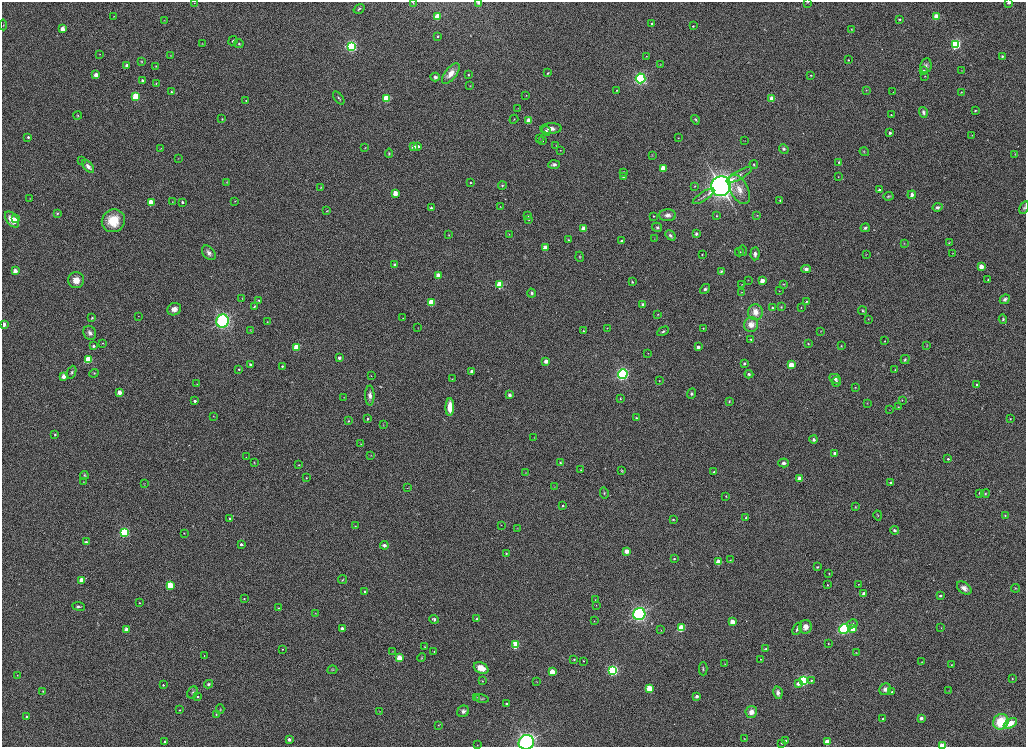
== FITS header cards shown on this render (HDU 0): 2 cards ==
NAXIS1  =                 2048
NAXIS2  =                 1489

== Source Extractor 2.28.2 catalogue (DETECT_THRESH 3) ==
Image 2048 x 1489 px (HDU 0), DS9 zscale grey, zoomed out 1/2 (1 PNG px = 2 x 2 image px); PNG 1028 x 749 px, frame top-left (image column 1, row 1489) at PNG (2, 2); each listed source drawn as its Kron ellipse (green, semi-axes under 4 px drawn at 4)
Background 1140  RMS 5.5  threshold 16.6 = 3 sigma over >= 5 px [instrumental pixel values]
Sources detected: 402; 3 cannot appear on this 1/2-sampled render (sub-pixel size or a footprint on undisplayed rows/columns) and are neither listed nor drawn; the other 399 listed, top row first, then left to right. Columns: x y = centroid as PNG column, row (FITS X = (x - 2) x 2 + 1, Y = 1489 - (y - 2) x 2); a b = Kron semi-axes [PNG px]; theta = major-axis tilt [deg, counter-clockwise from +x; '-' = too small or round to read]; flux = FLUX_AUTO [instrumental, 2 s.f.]
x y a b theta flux
479 2 3 2 - 7000
808 2 3 2 - 500
1009 2 2 2 - 5300
194 3 2 2 - 420
413 3 4 2 - 470
359 9 6 3 33 1400
114 16 3 2 - 380
437 16 3 3 - 42000
936 17 3 3 - 38000
899 19 3 3 - 1300
164 20 3 2 - 420
652 24 2 2 - 2600
3 25 5 3 - 1200
693 26 2 2 - 1200
62 29 3 3 - 20000
852 29 4 3 - 860
438 36 3 3 - 1300
233 41 5 3 - 1300
202 43 3 2 - 470
239 44 4 4 - 1600
956 44 3 3 - 220000
351 46 4 4 - 190000
100 54 2 2 - 410
170 55 4 2 - 720
646 56 2 2 - 420
1002 56 2 2 - 1900
848 60 2 2 - 710
141 62 4 3 - 990
127 65 2 2 - 4600
660 65 3 2 - 570
926 65 7 5 81 3200
156 66 3 3 - 910
923 71 3 3 - 5900
962 71 2 2 - 390
548 73 3 2 - 630
451 74 12 6 52 12000
96 75 3 3 - 18000
468 75 3 3 - 1100
811 75 3 3 - 790
925 76 3 2 - 450
435 77 5 4 - 3200
640 78 5 5 - 190000
142 80 2 2 - 2600
156 83 2 2 - 990
470 86 3 3 - 680
617 90 3 2 - 730
866 90 3 2 - 570
171 92 2 2 - 2200
893 92 2 1 - 350
961 92 4 2 - 540
526 95 2 1 - 490
136 96 3 3 - 60000
339 98 7 3 -51 1700
386 98 3 3 - 68000
772 99 3 3 - 32000
246 100 2 2 - 550
518 108 3 2 - 390
975 110 2 2 - 1500
923 112 5 3 - 3200
78 115 4 3 - 1000
891 115 2 2 - 1100
222 119 3 2 - 770
514 119 4 2 - 650
695 120 5 4 - 1700
529 121 3 3 - 37000
551 129 10 5 2 7200
546 131 5 4 - 2700
890 133 2 2 - 3900
972 135 2 2 - 400
28 137 2 2 - 2300
539 138 4 2 - 580
678 138 2 2 - 530
543 141 3 3 - 700
745 141 2 2 - 300
556 145 3 2 - 440
418 146 3 3 - 3100
413 147 3 2 - 14000
365 148 3 2 - 530
161 149 4 3 - 850
784 149 5 4 - 2100
560 150 3 2 - 620
864 152 5 2 - 820
389 153 5 3 - 1500
1015 154 4 2 - 440
652 155 4 3 - 890
178 158 3 2 - 450
81 160 3 3 - 2000
839 162 4 3 - 1500
554 164 6 3 4 3300
754 165 4 3 - 1300
88 166 8 4 -48 5600
663 168 3 3 - 33000
624 172 2 2 - 2300
739 175 14 3 28 3800
623 177 3 3 - 1300
838 177 2 2 - 330
226 182 2 2 - 490
470 183 2 2 - 1600
502 185 4 4 - 1300
694 186 3 2 - 660
721 186 10 9 - 640000
321 187 4 3 - 790
739 190 16 9 -62 12000
880 190 4 3 - 2400
395 193 3 3 - 19000
912 195 4 3 - 3700
704 196 12 3 33 3500
888 196 5 3 - 1400
30 198 3 2 - 430
780 200 3 2 - 800
235 201 3 2 - 540
151 202 3 3 - 47000
172 202 3 2 - 480
182 202 2 2 - 2300
500 207 2 2 - 500
938 207 5 3 - 2600
1024 207 6 3 60 1500
431 208 2 2 - 4000
327 211 4 3 - 870
57 213 3 3 - 1200
668 215 8 6 -1 7100
528 216 4 3 - 820
653 216 3 2 - 820
717 216 2 2 - 1000
757 216 3 2 - 420
16 219 3 3 - 6100
12 220 9 5 -53 17000
529 220 3 3 - 850
113 221 12 11 - 30000
657 227 5 4 - 2700
865 228 5 3 - 2800
583 229 3 3 - 21000
696 233 2 2 - 4800
509 234 2 2 - 580
449 235 3 2 - 680
670 235 6 4 -49 3200
654 239 3 2 - 400
569 240 3 3 - 740
621 241 4 3 - 1500
904 243 3 2 - 480
949 243 3 2 - 680
545 248 3 3 - 26000
743 250 5 3 - 1100
739 252 4 3 - 1600
209 253 8 5 -49 4700
952 253 3 2 - 350
702 254 2 2 - 750
755 254 6 4 86 3600
866 254 3 1 - 410
580 257 5 3 - 1200
395 265 2 2 - 5300
981 266 3 3 - 17000
806 269 5 4 - 4300
15 271 3 3 - 17000
721 271 3 3 - 1600
438 276 3 3 - 24000
76 280 8 8 - 12000
748 280 3 2 - 380
988 280 2 2 - 620
762 281 3 3 - 19000
632 282 3 3 - 1100
742 284 3 2 - 490
784 284 3 3 - 710
500 285 3 3 - 84000
705 289 5 4 - 2400
779 291 2 2 - 510
741 292 3 2 - 530
532 293 4 4 - 2100
242 298 3 2 - 400
1005 299 5 4 - 3500
259 300 4 3 - 1300
431 302 3 3 - 63000
806 302 4 3 - 1500
643 304 4 3 - 2300
254 307 4 3 - 1100
781 307 3 2 - 940
801 307 3 3 - 770
772 308 4 4 - 2000
174 309 7 6 - 7300
863 311 4 3 - 1400
755 312 8 7 - 11000
658 314 3 2 - 630
138 316 2 1 - 240
92 318 4 3 - 1200
403 318 2 1 - 270
868 319 3 2 - 410
1003 319 5 4 - 1700
223 321 6 6 - 240000
267 322 2 2 - 590
3 324 3 2 - 35000
751 325 7 7 - 9500
418 328 3 1 - 280
607 328 2 2 - 380
703 328 2 2 - 960
251 331 4 3 - 820
583 331 3 2 - 830
663 331 6 3 27 2300
821 331 3 2 - 430
90 333 7 6 - 4500
751 339 3 2 - 880
885 341 2 2 - 570
103 343 2 2 - 890
808 343 4 3 - 1200
927 345 3 2 - 640
93 346 2 2 - 3700
841 346 3 3 - 910
296 347 3 3 - 54000
698 347 2 2 - 6300
648 353 2 2 - 310
339 358 3 3 - 3500
88 359 3 3 - 87000
905 360 5 3 - 1300
546 361 3 2 - 13000
744 363 2 2 - 2300
250 364 2 2 - 2400
791 365 3 3 - 39000
282 366 2 2 - 1800
239 369 2 2 - 1400
895 370 4 3 - 770
472 371 2 2 - 6400
72 372 7 4 66 2400
94 373 5 3 - 1200
623 374 5 4 - 210000
749 374 4 4 - 2500
64 376 3 2 - 19000
371 376 2 1 - 390
452 379 3 2 - 340
835 379 6 4 -28 3800
659 381 3 3 - 610
836 382 5 4 - 2000
197 384 2 2 - 440
977 384 2 2 - 2400
855 387 3 2 - 580
119 392 3 2 - 19000
691 394 5 4 - 1800
370 395 10 4 -90 6300
509 395 2 2 - 7000
344 397 2 2 - 460
620 398 3 2 - 790
902 400 3 2 - 650
195 401 2 2 - 4400
729 401 3 3 - 990
867 403 4 2 - 590
450 407 9 4 89 19000
898 407 3 3 - 790
889 410 2 1 - 280
213 416 2 2 - 440
636 418 4 3 - 1300
368 419 2 2 - 1700
1010 419 2 2 - 800
349 421 3 3 - 1000
383 425 3 2 - 450
55 435 2 2 - 1800
534 437 2 1 - 300
814 439 4 4 - 2500
360 444 3 2 - 430
835 453 2 2 - 7100
371 455 3 2 - 400
246 457 2 2 - 540
948 459 2 2 - 2100
254 462 3 2 - 530
560 463 3 3 - 1200
784 463 5 4 - 3200
299 465 3 2 - 730
581 470 3 3 - 680
621 471 3 3 - 820
714 472 2 2 - 2700
526 473 3 2 - 460
84 475 4 3 - 1300
306 478 3 2 - 630
799 478 3 3 - 20000
83 482 3 2 - 600
145 483 3 2 - 430
891 483 4 3 - 2300
555 487 3 2 - 370
408 488 3 2 - 510
604 493 6 3 -84 1300
979 493 4 3 - 1100
985 493 4 3 - 1300
726 496 3 3 - 910
563 506 2 2 - 1600
855 507 4 3 - 810
878 515 5 3 - 980
1005 516 3 3 - 1000
230 518 2 2 - 920
746 518 4 3 - 1700
673 519 3 2 - 780
501 525 2 1 - 520
355 526 2 2 - 630
517 528 3 3 - 690
894 530 4 4 - 2800
124 532 3 3 - 200000
184 533 3 2 - 540
86 542 4 3 - 3100
241 544 2 2 - 4200
384 545 4 3 - 3600
627 551 3 2 - 17000
506 554 3 3 - 1100
674 559 3 2 - 1400
730 560 3 2 - 610
719 562 3 3 - 41000
817 567 3 2 - 1300
829 573 4 3 - 920
82 580 3 3 - 31000
342 580 4 2 - 940
858 584 3 2 - 490
170 585 3 3 - 81000
827 585 3 3 - 930
964 588 8 5 -40 6300
1015 588 4 3 - 900
365 591 2 2 - 2000
864 593 2 2 - 7900
940 596 3 3 - 1700
244 598 2 2 - 670
595 600 3 2 - 490
139 603 2 2 - 960
596 605 2 2 - 470
78 606 6 3 -7 2400
278 608 2 2 - 960
315 613 2 2 - 380
639 614 6 6 - 260000
434 619 5 4 - 2500
477 619 2 2 - 1300
594 621 2 2 - 450
732 622 3 3 - 26000
852 624 5 4 - 2000
806 627 7 6 - 6900
342 628 2 2 - 7000
681 628 3 3 - 71000
941 628 3 2 - 530
126 629 3 2 - 16000
797 629 6 3 66 2400
844 629 5 5 - 160000
853 629 3 3 - 17000
661 630 2 2 - 300
828 644 2 1 - 470
515 645 3 3 - 97000
425 647 3 2 - 650
766 648 4 3 - 1100
282 649 2 2 - 590
392 651 2 2 - 410
434 652 2 2 - 900
856 653 4 2 - 400
204 656 2 1 - 370
399 658 3 3 - 36000
422 658 4 2 - 850
574 659 3 3 - 1000
760 659 2 2 - 480
583 661 2 2 - 580
922 662 3 2 - 420
725 664 3 2 - 420
951 665 2 2 - 830
481 668 8 5 -28 14000
703 669 6 3 -90 1400
332 670 5 3 - 1100
613 670 3 3 - 310000
552 672 3 3 - 44000
17 675 3 2 - 640
1012 678 2 2 - 640
811 680 3 3 - 1500
482 681 3 3 - 780
803 681 3 3 - 290000
537 682 2 2 - 370
798 683 3 3 - 6500
208 684 4 4 - 1800
163 685 2 2 - 1500
649 688 3 3 - 61000
885 689 6 5 - 6200
43 691 3 2 - 860
949 691 2 2 - 330
193 692 6 5 - 2500
892 692 3 3 - 910
778 693 6 4 -79 4900
697 696 2 2 - 6400
198 697 3 3 - 1200
477 697 3 3 - 660
482 698 7 4 -12 1800
507 703 2 2 - 990
220 709 4 3 - 820
180 710 2 2 - 760
380 711 2 1 - 270
463 711 6 5 - 3500
751 712 6 5 - 9500
216 714 4 3 - 1100
27 716 3 3 - 1900
921 718 2 2 - 7400
883 719 2 2 - 1700
1001 722 8 7 - 31000
1010 723 7 4 30 12000
438 725 3 2 - 660
289 739 2 2 - 6900
744 739 3 2 - 530
164 741 2 2 - 1600
786 741 2 2 - 1800
526 742 8 7 - 290000
827 742 3 3 - 37000
782 743 2 2 - 570
477 745 2 2 - 390
942 746 3 2 - 26000
At the frame edge (FLAGS 8, measured only in part): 7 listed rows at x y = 479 2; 808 2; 1009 2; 413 3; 3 324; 526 742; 942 746
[3 sub-pixel or undisplayed-footprint detections neither listed nor drawn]